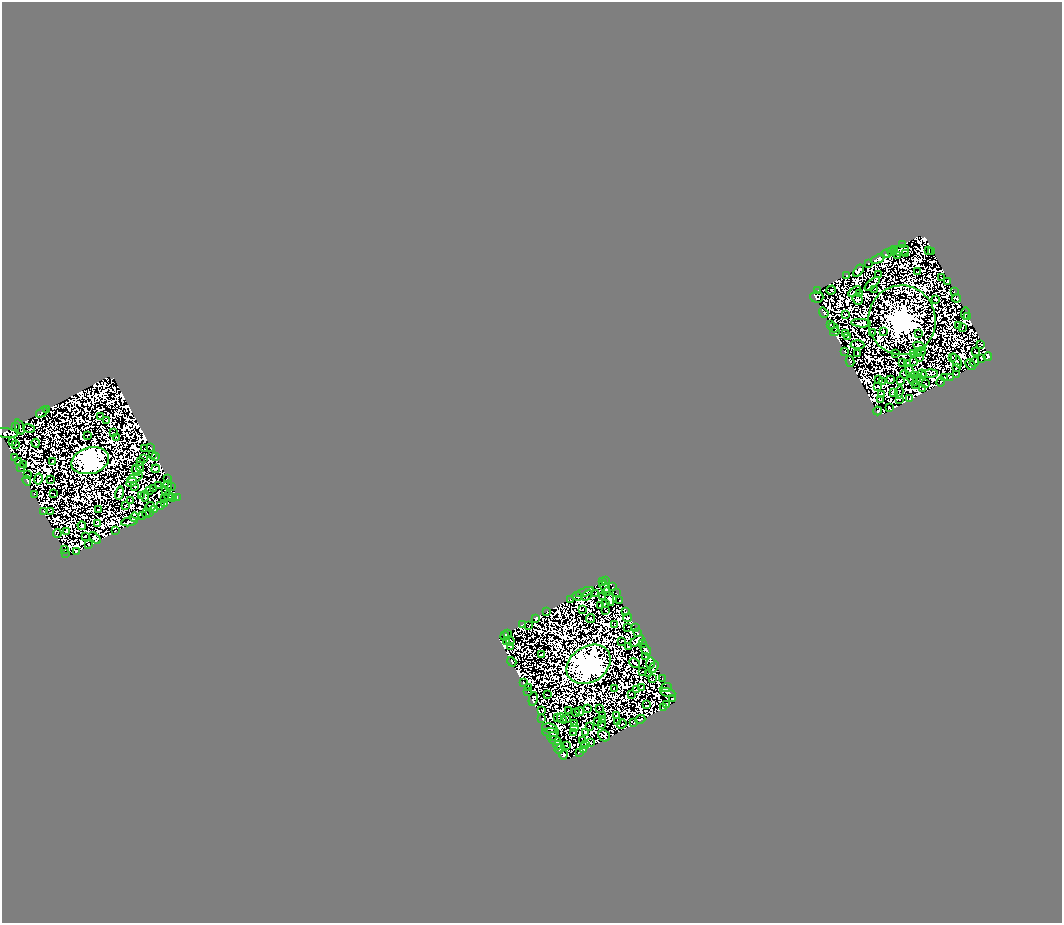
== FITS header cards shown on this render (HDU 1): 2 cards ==
NAXIS1  =                 1060
NAXIS2  =                  921

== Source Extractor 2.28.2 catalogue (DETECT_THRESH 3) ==
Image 1060 x 921 px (HDU 1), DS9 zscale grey, 1 PNG px = 1 image px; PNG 1064 x 925 px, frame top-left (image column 1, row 921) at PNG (2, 2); each listed source drawn as its Kron ellipse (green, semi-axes under 4 px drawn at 4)
Background 1.32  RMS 3.2e-04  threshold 9.75e-04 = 3 sigma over >= 5 px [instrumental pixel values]
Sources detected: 593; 320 with non-positive FLUX_AUTO (blend fragments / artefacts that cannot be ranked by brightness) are neither listed nor drawn; the other 273 listed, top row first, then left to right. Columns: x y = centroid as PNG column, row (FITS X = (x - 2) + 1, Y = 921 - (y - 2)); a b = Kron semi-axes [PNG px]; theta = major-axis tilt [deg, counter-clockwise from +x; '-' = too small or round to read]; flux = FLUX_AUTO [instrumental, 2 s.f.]
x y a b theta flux
903 244 3 2 - 6.1
894 249 3 3 - 150
901 250 8 5 10 8
891 251 4 3 - 19
928 251 2 2 - 9.5
932 252 3 2 - 95
886 254 5 3 - 45
905 254 4 2 - 100
898 256 2 2 - 39
878 259 7 3 22 54
868 263 2 2 - 25
858 271 7 4 56 32
918 272 2 2 - 61
847 275 3 2 - 49
879 275 3 2 - 7.5
941 278 2 2 - 8.6
948 281 3 3 - 49
872 284 9 2 38 39
874 289 3 2 - 30
818 290 3 2 - 2.9
831 290 5 3 - 39
954 291 2 2 - 24
855 292 7 2 33 22
859 293 3 2 - 5.4
817 297 7 5 -3 17
957 298 4 3 - 40
858 299 6 5 - 80
935 299 3 3 - 26
824 313 5 3 - 56
965 314 6 2 81 110
846 315 4 3 - 4.3
967 317 2 2 - 43
902 320 35 34 - 250000
861 323 10 4 -4 77
830 324 4 3 - 43
959 326 3 2 - 40
833 327 5 4 - 6.3
963 327 2 2 - 47
883 331 3 2 - 15
835 332 5 2 - 40
872 332 3 2 - 11
845 333 3 2 - 69
918 333 2 2 - 39
847 336 3 2 - 30
857 345 7 3 -4 9.7
981 345 3 2 - 49
919 346 6 3 -25 3.3
845 351 3 2 - 56
921 351 5 2 - 45
917 352 4 2 - 60
975 352 4 2 - 6.9
895 353 3 2 - 0.72
858 354 4 2 - 46
913 354 3 2 - 12
952 357 3 2 - 86
988 357 4 3 - 180
920 358 4 2 - 46
981 358 3 2 - 67
956 360 7 3 -60 12
850 361 5 2 - 17
914 361 3 2 - 20
903 362 3 2 - 74
974 362 5 2 - 130
908 363 3 2 - 68
970 365 6 4 -45 190
957 367 3 2 - 68
910 371 7 4 -74 83
905 374 4 2 - 54
922 374 4 3 - 4.6
929 374 9 2 6 180
914 375 2 2 - 37
956 375 3 2 - 31
945 377 2 2 - 34
951 377 2 2 - 45
917 378 2 2 - 15
879 379 3 2 - 65
891 379 3 3 - 15
913 380 6 2 -39 85
882 381 3 2 - 89
901 381 4 3 - 55
941 382 5 2 - 42
915 384 2 2 - 32
925 384 2 2 - 62
878 386 3 2 - 22
923 389 3 2 - 42
893 392 4 3 - 12
899 392 6 2 79 38
881 394 4 3 - 3.8
880 399 3 2 - 45
900 399 3 2 - 51
910 399 4 2 - 74
890 407 3 2 - 4.8
47 409 3 2 - 21
878 411 4 3 - 120
42 412 6 4 36 89
100 416 4 2 - 22
106 420 3 2 - 43
15 426 3 3 - 100
20 427 8 2 -69 50
29 428 6 2 -14 37
6 433 12 5 -8 220
113 433 3 2 - 2.3
87 435 3 2 - 44
116 437 3 2 - 22
12 442 2 2 - 68
36 443 4 3 - 34
16 444 3 2 - 1.9
150 448 3 2 - 34
145 449 2 2 - 73
153 454 4 2 - 66
156 457 3 2 - 52
15 458 4 3 - 71
143 458 2 2 - 47
52 461 3 2 - 34
90 461 19 13 15 150000
19 462 3 2 - 86
141 462 2 2 - 38
24 464 3 2 - 49
140 467 5 2 - 22
21 468 4 2 - 89
156 469 4 3 - 150
136 471 5 2 - 26
27 475 3 2 - 4.7
135 478 8 3 25 51
38 479 5 2 - 84
51 479 2 2 - 24
167 479 3 2 - 35
27 480 5 2 - 18
132 482 6 4 30 16
168 485 4 2 - 13
159 486 3 2 - 57
171 486 3 2 - 9.4
135 487 3 2 - 42
154 488 2 2 - 32
150 490 2 2 - 20
165 491 2 2 - 27
53 493 3 2 - 22
119 493 7 2 76 98
34 494 3 2 - 39
141 496 3 2 - 65
145 496 6 4 85 52
168 496 4 2 - 30
173 497 2 2 - 48
177 497 4 2 - 29
165 498 3 2 - 9.5
131 501 2 2 - 7.7
164 504 2 2 - 45
126 505 4 2 - 3.9
161 506 3 2 - 87
151 507 5 3 - 98
99 510 3 2 - 50
155 510 3 2 - 68
43 512 3 2 - 52
50 512 2 2 - 29
150 512 3 2 - 26
146 513 5 2 - 40
143 516 3 2 - 33
134 517 5 3 - 98
129 522 8 3 10 100
97 524 3 2 - 32
82 526 4 3 - 94
66 531 3 3 - 10
115 531 2 2 - 42
57 534 4 2 - 120
85 536 2 2 - 52
95 538 7 4 -44 29
89 545 3 2 - 79
64 550 3 2 - 0.34
77 551 2 2 - 43
66 553 3 2 - 35
606 581 3 2 - 30
602 582 3 3 - 34
605 587 6 3 -48 98
613 587 3 2 - 20
585 592 9 4 20 86
606 592 4 2 - 2.2
596 593 3 2 - 25
616 593 4 2 - 0.056
577 596 5 3 - 74
587 596 6 2 41 0.71
603 596 3 2 - 21
570 599 3 2 - 41
610 599 7 3 -70 23
620 600 3 2 - 92
606 603 3 3 - 0.75
600 605 3 2 - 27
582 609 2 2 - 1.7
606 610 2 2 - 15
547 611 3 2 - 44
626 611 4 2 - 130
536 618 3 3 - 130
628 618 4 2 - 7
590 619 4 2 - 9.4
523 625 3 3 - 150
529 625 3 2 - 8.7
615 625 2 2 - 52
628 627 3 2 - 57
635 628 2 2 - 13
507 633 4 2 - 21
638 633 3 2 - 32
505 636 5 3 - 190
506 641 3 2 - 39
510 641 4 2 - 20
621 641 3 2 - 52
637 641 8 4 32 140
642 643 3 2 - 75
511 646 4 2 - 2.7
628 647 3 2 - 50
646 650 6 3 -51 130
541 654 3 2 - 25
646 657 3 2 - 51
512 662 5 3 - 52
635 663 6 2 -27 150
650 663 5 2 - 17
589 664 23 18 33 340000
654 667 6 3 53 80
643 672 3 2 - 63
649 674 4 3 - 14
653 679 4 2 - 33
663 679 3 2 - 36
523 683 3 2 - 98
528 687 2 2 - 19
614 688 2 2 - 32
641 688 4 2 - 31
666 688 6 3 23 120
637 689 3 2 - 18
527 691 3 2 - 15
668 692 8 3 -11 58
632 694 2 2 - 39
547 695 3 2 - 20
533 699 7 4 77 79
672 699 4 2 - 140
646 705 4 2 - 39
667 705 4 3 - 64
587 708 3 2 - 110
600 708 2 2 - 20
663 708 3 2 - 26
542 710 3 2 - 1.5
568 710 3 2 - 38
580 711 4 2 - 160
576 712 4 2 - 11
603 716 3 2 - 26
617 716 3 2 - 32
557 718 2 2 - 15
562 718 5 3 - 35
566 718 3 2 - 53
542 719 2 2 - 24
602 719 2 2 - 24
640 719 5 3 - 150
598 721 2 2 - 39
618 721 3 2 - 59
634 722 4 3 - 35
574 723 2 2 - 17
601 724 3 2 - 27
622 724 5 2 - 10
589 726 2 2 - 26
575 727 3 2 - 8.1
550 728 8 4 -9 18
574 732 3 2 - 7.2
585 732 2 2 - 53
551 733 8 4 -3 48
552 736 5 2 - 93
604 736 6 5 - 180
555 741 6 4 -19 140
583 741 4 2 - 35
591 743 3 2 - 88
586 744 3 2 - 30
558 745 4 3 - 44
566 745 2 2 - 24
559 749 5 2 - 50
584 749 4 3 - 190
579 752 4 2 - 30
563 755 4 3 - 40
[320 non-positive-flux detections neither listed nor drawn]